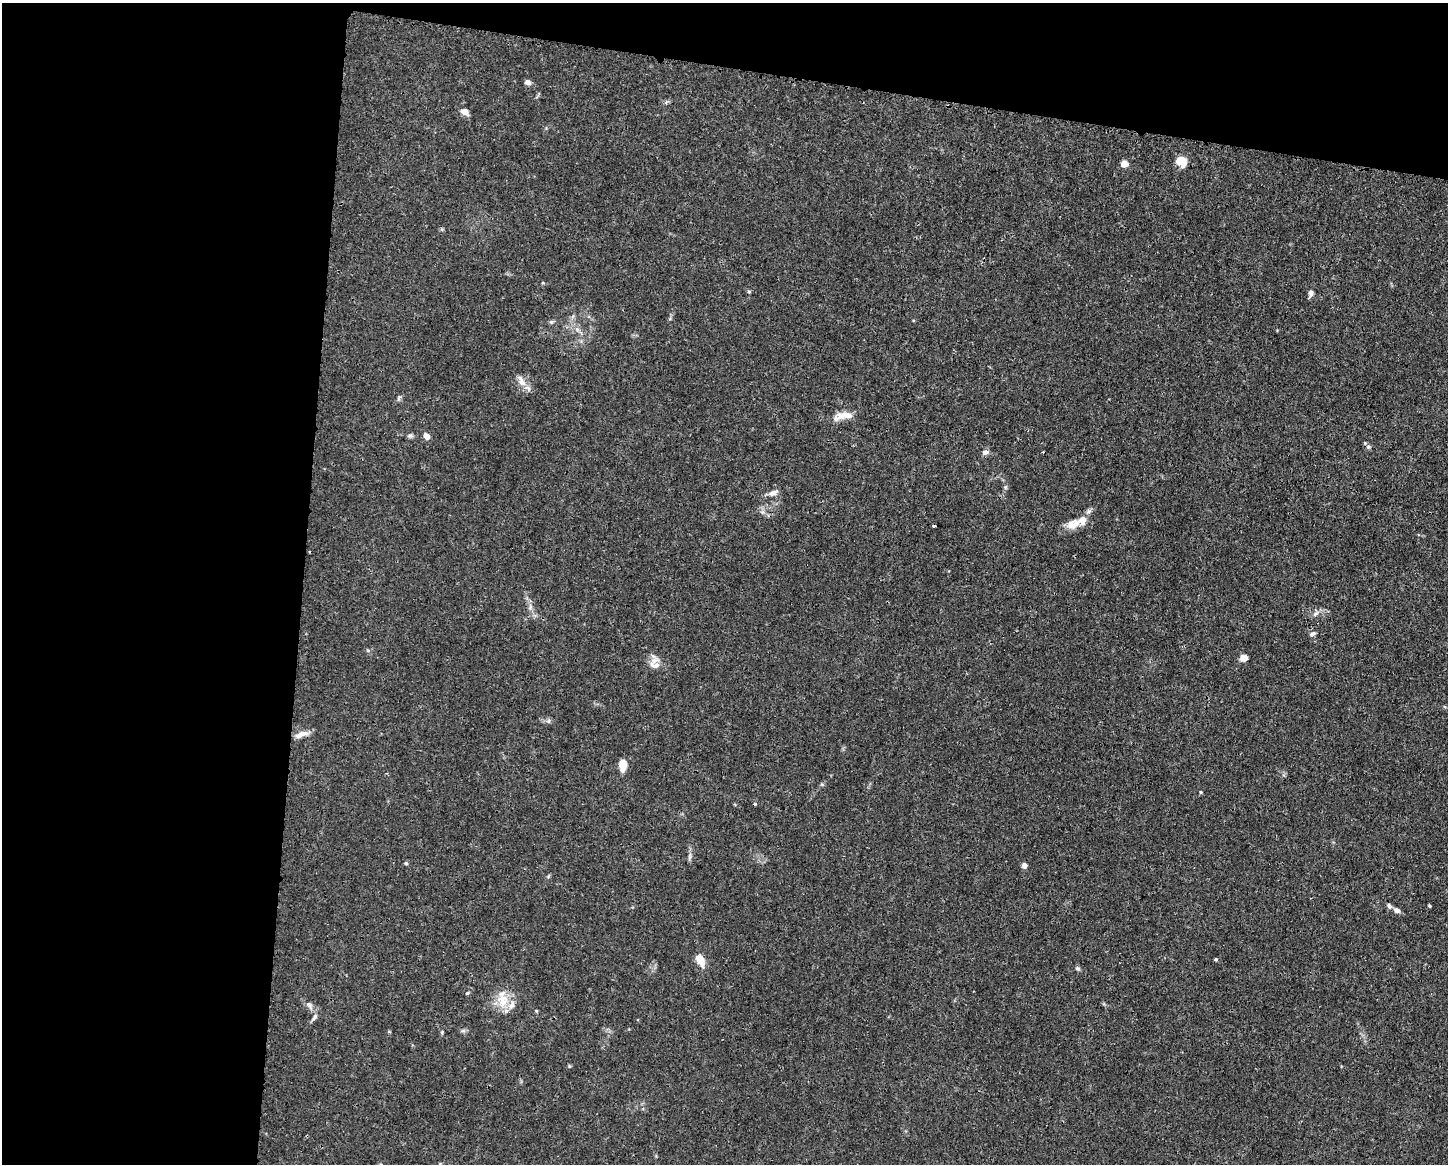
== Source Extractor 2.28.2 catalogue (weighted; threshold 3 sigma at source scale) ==
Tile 1 of 3 x 4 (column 1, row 1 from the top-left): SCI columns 108-1553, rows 3491-4652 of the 4663 x 4660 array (HDU 1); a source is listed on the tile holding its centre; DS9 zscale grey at full resolution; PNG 1450 x 1166 px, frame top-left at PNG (2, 3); no overlay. Shown black and unused: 27% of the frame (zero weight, under 3 of 4 exposures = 1% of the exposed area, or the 3 px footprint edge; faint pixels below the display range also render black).
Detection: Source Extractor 2.28.2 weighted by HDU 2 'WHT'; one run over the whole footprint, this tile lists its part. Background 0.0155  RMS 0.0022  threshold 0.01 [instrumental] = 3 sigma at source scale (4.5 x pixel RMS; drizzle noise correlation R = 1.50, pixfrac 1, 0.05/0.05 arcsec/px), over >= 5 px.
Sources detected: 47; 2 cosmic-ray / hot-pixel residue — not listed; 4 inside a brighter listed object's ellipse — not listed separately; the other 41 listed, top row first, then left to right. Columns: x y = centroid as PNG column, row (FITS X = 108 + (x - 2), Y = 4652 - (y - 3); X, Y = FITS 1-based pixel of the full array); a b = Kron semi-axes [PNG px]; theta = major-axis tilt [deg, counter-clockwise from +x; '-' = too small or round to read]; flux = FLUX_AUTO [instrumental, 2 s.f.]
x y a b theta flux
528 82 8 6 -30 0.8
465 112 8 6 -28 1.5
1181 161 10 9 - 3.7
1125 164 9 7 -1 1.2
749 291 6 4 0 0.25
1311 293 7 6 - 0.92
551 322 6 5 - 0.36
577 329 7 5 -77 0.7
521 381 18 8 -63 1.9
845 415 22 8 3 2.5
410 436 8 5 0 0.49
427 436 6 5 - 1.4
1368 447 7 5 -20 0.47
985 452 8 6 10 0.82
1005 487 6 4 89 0.36
773 493 13 7 21 1.1
1089 511 8 5 27 0.61
1073 525 19 12 19 2.6
530 607 7 4 71 0.49
1315 614 8 4 32 0.64
1313 634 8 5 25 0.54
1244 658 7 6 - 1.6
655 665 16 9 -7 1.6
548 721 7 4 34 0.44
301 734 19 7 18 1.8
623 765 12 7 88 2.9
1201 792 4 4 - 0.23
690 856 11 3 75 0.55
406 863 5 4 - 0.29
1024 865 5 5 - 1.1
1389 906 8 5 -61 0.53
1429 906 4 3 - 0.26
1397 910 8 6 -30 0.86
1216 959 4 4 - 0.31
700 960 14 7 -66 3.1
1077 968 7 5 -30 0.44
467 993 5 4 - 0.26
503 1001 20 16 -88 4.4
309 1005 10 6 -58 0.82
314 1017 11 4 66 0.64
569 1066 5 3 - 0.22
Overlapping masked pixels (flux is a lower limit): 1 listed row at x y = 301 734